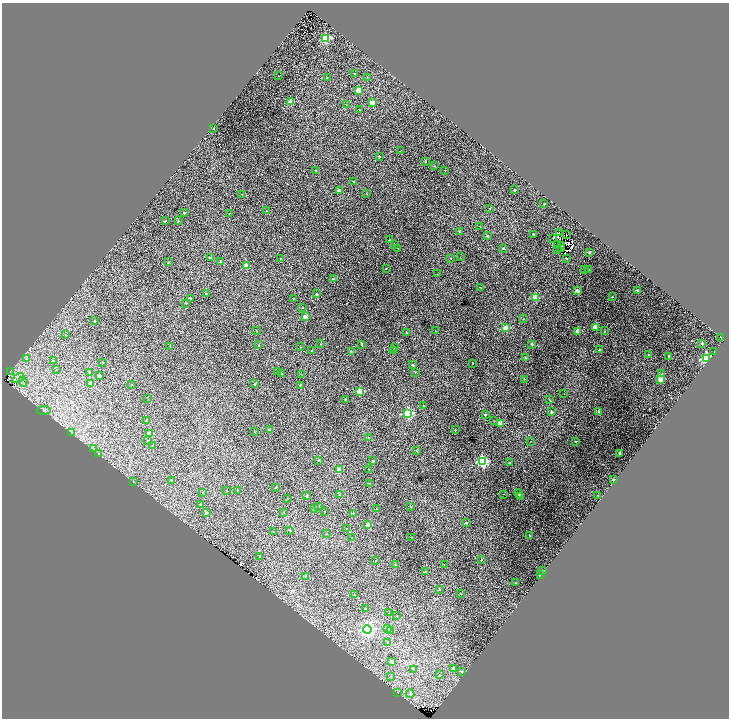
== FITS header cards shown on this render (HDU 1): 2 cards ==
NAXIS1  =                 1453
NAXIS2  =                 1432

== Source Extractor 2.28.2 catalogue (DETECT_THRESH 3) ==
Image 1453 x 1432 px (HDU 1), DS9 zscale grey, zoomed out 1/2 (1 PNG px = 2 x 2 image px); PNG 731 x 720 px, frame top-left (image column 1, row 1431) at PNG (2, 3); each listed source drawn as its Kron ellipse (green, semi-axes under 4 px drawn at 4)
Background 1.1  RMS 0.034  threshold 0.103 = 3 sigma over >= 5 px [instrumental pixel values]
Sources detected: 251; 36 cannot appear on this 1/2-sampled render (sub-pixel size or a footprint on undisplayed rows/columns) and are neither listed nor drawn; the other 215 listed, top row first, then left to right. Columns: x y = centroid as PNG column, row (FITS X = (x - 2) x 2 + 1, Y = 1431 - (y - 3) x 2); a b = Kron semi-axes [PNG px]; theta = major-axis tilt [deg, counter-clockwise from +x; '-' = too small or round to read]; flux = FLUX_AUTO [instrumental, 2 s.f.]
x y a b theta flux
326 38 3 3 - 340
354 74 2 2 - 9.1
278 76 2 1 - 1.7
327 77 2 1 - 3.3
367 77 2 2 - 3.2
359 90 2 2 - 120
291 102 2 2 - 110
372 103 2 2 - 98
346 105 2 2 - 3
360 109 2 2 - 8.2
213 128 2 2 - 8.7
400 151 2 1 - 2.1
379 156 2 2 - 15
425 161 2 2 - 10
434 166 2 1 - 3.2
315 170 2 2 - 6.3
445 170 2 2 - 3.2
354 181 2 2 - 6.4
339 190 2 2 - 42
515 190 2 2 - 17
242 194 2 2 - 2.4
366 194 2 2 - 2.2
544 204 2 2 - 8.4
490 208 3 2 - 5.7
266 211 2 2 - 3.7
184 213 2 2 - 4.3
229 213 2 2 - 3.4
165 221 2 2 - 7.9
178 221 2 2 - 9.6
480 226 2 2 - 3.1
460 231 2 2 - 6.1
559 232 2 1 - 6.5
533 234 2 2 - 14
566 234 2 1 - 1.7
487 236 2 2 - 31
553 239 2 1 - 4.9
390 240 2 2 - 6.1
394 244 2 2 - 5.5
557 244 2 1 - 2.2
561 245 2 1 - 0.19
398 248 2 2 - 2.5
503 248 2 2 - 18
557 249 2 1 - 3.3
561 249 3 1 - 2.9
589 252 2 2 - 27
210 257 2 2 - 6.4
460 257 2 1 - 2
451 258 2 2 - 5.2
566 258 2 2 - 6
281 259 2 2 - 11
221 261 2 2 - 4.4
168 262 2 2 - 5.5
246 266 2 2 - 78
386 268 2 2 - 5.6
584 270 2 2 - 11
589 270 2 2 - 7.2
437 274 2 1 - 1.8
333 279 2 2 - 35
480 287 2 1 - 1.6
637 290 2 2 - 19
577 291 2 2 - 85
206 294 2 2 - 9
317 294 2 2 - 18
612 297 2 2 - 4.5
190 298 2 2 - 6.1
535 298 3 2 - 170
294 299 2 2 - 5.3
186 303 2 2 - 5.5
303 308 2 2 - 2.9
306 317 2 2 - 100
524 319 2 2 - 3.9
95 321 3 2 - 2.3
595 327 2 2 - 110
506 328 2 2 - 110
256 330 2 1 - 2.5
436 331 2 2 - 5.2
578 331 2 2 - 100
604 331 2 2 - 6.8
407 333 2 2 - 13
66 335 2 1 - 1.9
721 337 2 1 - 6.8
702 343 2 2 - 18
321 344 2 2 - 5
362 344 2 2 - 10
532 344 2 2 - 38
259 345 2 2 - 5.9
170 346 2 2 - 2
300 347 2 2 - 2
394 347 2 2 - 2.9
312 350 2 2 - 10
599 350 2 2 - 22
393 351 2 2 - 4
352 352 2 2 - 52
714 352 2 1 - 5.3
649 355 2 2 - 12
669 356 2 2 - 33
26 358 3 2 - 4.8
526 358 2 2 - 44
707 358 4 3 - 1100
53 361 2 2 - 6.5
102 362 2 2 - 2.2
473 363 2 2 - 4.1
413 365 2 2 - 21
56 369 2 2 - 2.3
278 371 2 1 - 1.7
10 372 2 1 - 2.5
415 372 2 2 - 3.1
90 373 2 2 - 26
281 373 2 2 - 4
301 374 2 2 - 2.5
662 374 2 2 - 15
99 375 2 2 - 22
18 378 6 3 29 19
524 379 2 2 - 3.3
660 379 2 2 - 99
23 382 4 3 - 8.9
91 383 2 2 - 52
255 384 2 2 - 7.5
132 385 2 2 - 4.6
300 385 3 2 - 8.2
360 391 3 2 - 170
564 393 2 1 - 1.7
148 399 2 1 - 1.4
345 400 2 2 - 19
550 400 3 2 - 3.5
424 405 2 2 - 5.1
44 410 7 2 6 8.6
551 412 2 2 - 16
599 412 2 2 - 28
408 413 3 3 - 550
485 415 2 2 - 16
147 420 2 2 - 5.6
494 421 2 2 - 2.2
500 423 2 2 - 100
269 430 2 2 - 18
455 430 2 2 - 11
71 432 4 2 - 4.1
254 432 2 2 - 2.5
150 434 2 2 - 120
368 438 2 2 - 9.3
148 441 3 2 - 5.5
530 441 2 1 - 2.2
576 441 2 2 - 11
152 445 2 1 - 2.6
94 449 4 3 - 7.2
417 450 2 2 - 17
99 453 3 2 - 10
620 453 2 2 - 32
319 460 2 2 - 5.4
373 461 2 2 - 14
482 461 4 3 - 870
510 462 2 2 - 3
339 469 3 2 - 69
369 469 2 1 - 1.9
613 479 2 2 - 14
172 481 2 2 - 29
134 482 2 1 - 2.8
370 483 2 2 - 4.6
276 487 2 2 - 8.5
226 491 2 1 - 3
237 491 2 2 - 5
202 492 2 2 - 2.9
340 494 2 2 - 11
503 494 2 1 - 1.7
519 494 5 3 - 8.9
598 495 2 2 - 8.6
307 496 2 2 - 27
521 496 2 2 - 25
287 498 2 1 - 1.4
201 504 2 2 - 3.6
318 506 2 2 - 11
410 507 3 2 - 3.4
377 508 2 2 - 6.2
314 509 3 3 - 5.7
283 512 2 2 - 2.1
324 512 2 2 - 4.9
206 513 2 2 - 8.4
353 513 2 2 - 28
466 523 2 2 - 9.2
368 524 2 2 - 69
347 528 2 2 - 6.6
290 530 3 2 - 3.5
274 532 2 2 - 8.2
326 533 2 2 - 2
530 536 2 2 - 15
352 537 2 1 - 1.4
411 537 2 1 - 1.7
260 557 2 2 - 3.4
376 560 2 1 - 3
482 560 2 2 - 4.3
395 564 2 2 - 12
444 564 2 2 - 2.6
543 571 2 2 - 4.5
425 572 2 2 - 39
541 575 2 1 - 5.6
306 577 2 2 - 20
516 583 2 2 - 21
439 589 2 2 - 6
460 593 2 2 - 5.3
354 595 2 2 - 11
365 608 2 2 - 4
389 613 2 1 - 1.5
397 616 2 1 - 2.8
367 629 4 4 - 1900
387 629 3 3 - 14
391 630 2 2 - 11
387 642 3 2 - 5.1
391 661 2 2 - 29
453 668 2 2 - 25
414 669 4 3 - 8.2
462 671 3 2 - 17
439 675 3 2 - 2.7
390 677 3 3 - 4.5
397 692 2 1 - 1.7
410 694 4 3 - 11
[36 sub-pixel or undisplayed-footprint detections neither listed nor drawn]